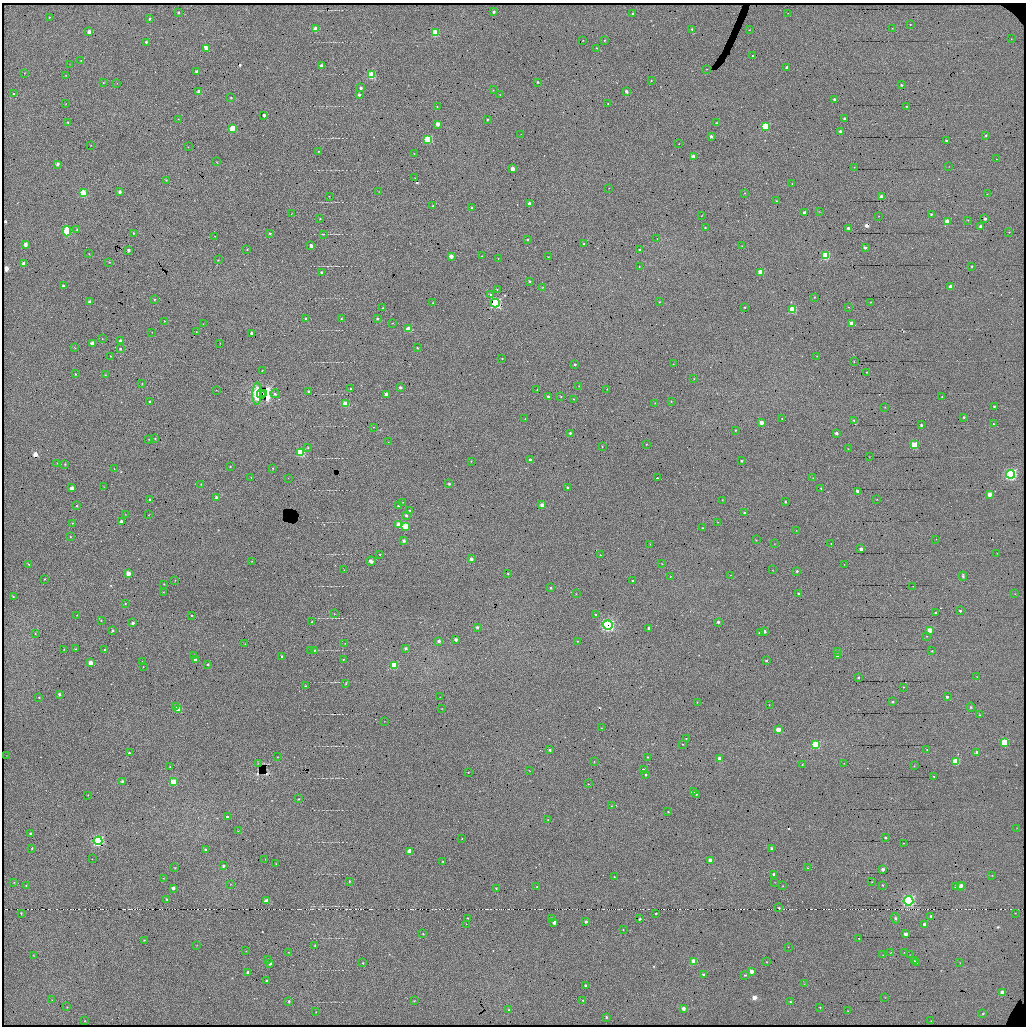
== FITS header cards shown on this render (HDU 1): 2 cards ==
NAXIS1  =                 2048 / length of data axis 1
NAXIS2  =                 2048 / length of data axis 2

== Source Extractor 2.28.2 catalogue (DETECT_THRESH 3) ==
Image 2048 x 2048 px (HDU 1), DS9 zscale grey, zoomed out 1/2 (1 PNG px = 2 x 2 image px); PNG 1028 x 1028 px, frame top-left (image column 1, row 2047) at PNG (2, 3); each listed source drawn as its Kron ellipse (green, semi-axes under 4 px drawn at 4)
Background 7000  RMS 10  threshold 30.2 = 3 sigma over >= 5 px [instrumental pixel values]
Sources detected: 559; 31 cannot appear on this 1/2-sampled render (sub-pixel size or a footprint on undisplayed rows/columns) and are neither listed nor drawn; of the other 528, the 500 brightest by FLUX_AUTO listed and drawn (28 fainter detections omitted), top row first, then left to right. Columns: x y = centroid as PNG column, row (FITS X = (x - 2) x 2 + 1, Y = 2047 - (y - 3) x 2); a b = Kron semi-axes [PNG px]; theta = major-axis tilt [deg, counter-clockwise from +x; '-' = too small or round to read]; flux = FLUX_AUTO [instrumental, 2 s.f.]
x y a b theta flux
494 12 3 3 - 3800
178 13 3 3 - 2700
788 13 2 2 - 660
633 14 2 2 - 2400
50 17 3 2 - 1200
150 19 3 3 - 2100
910 25 2 2 - 1000
892 28 2 2 - 840
316 29 3 3 - 26000
692 29 3 2 - 2400
749 30 2 2 - 900
89 32 3 3 - 10000
435 33 3 3 - 81000
1011 39 2 2 - 700
583 40 2 2 - 1000
604 40 3 3 - 1900
146 42 3 2 - 3200
206 48 3 3 - 18000
597 48 2 2 - 1100
752 56 2 2 - 1300
81 60 3 2 - 880
69 64 2 2 - 660
321 66 3 3 - 6000
787 67 3 2 - 5300
707 69 3 2 - 910
196 71 3 3 - 2900
24 73 2 2 - 730
66 75 3 3 - 1200
371 75 3 3 - 85000
651 81 2 2 - 1200
103 82 3 2 - 1400
538 82 3 3 - 2900
117 83 3 2 - 600
901 85 3 2 - 2500
361 88 3 3 - 4300
493 90 2 2 - 1100
626 91 3 3 - 5000
199 92 3 3 - 12000
13 94 3 3 - 1700
359 95 3 3 - 4300
500 95 2 2 - 790
231 97 3 3 - 2000
835 99 2 2 - 4500
608 103 2 1 - 970
66 104 3 2 - 880
906 106 2 2 - 1900
437 107 2 2 - 870
264 115 3 2 - 8700
844 118 3 3 - 4100
178 119 3 2 - 940
487 119 3 2 - 2000
68 122 3 2 - 2000
717 123 4 2 - 2100
437 124 3 3 - 12000
765 126 3 3 - 84000
232 128 3 3 - 43000
840 131 3 3 - 3900
521 134 2 2 - 640
986 135 3 3 - 2100
711 136 3 3 - 4200
428 139 4 3 - 99000
946 141 2 2 - 2500
679 144 2 1 - 640
91 145 2 2 - 810
188 147 3 2 - 910
318 151 2 2 - 1600
414 154 2 2 - 670
693 157 3 3 - 25000
996 159 2 2 - 630
217 162 3 2 - 960
58 164 4 3 - 5200
854 167 2 2 - 670
949 167 2 2 - 710
513 169 3 3 - 18000
415 178 2 1 - 860
166 180 3 3 - 1900
792 184 2 2 - 820
609 188 3 2 - 730
119 192 4 3 - 5500
379 192 3 2 - 750
83 193 4 3 - 36000
745 193 3 2 - 1100
987 194 2 2 - 640
329 196 2 2 - 900
882 197 3 2 - 8600
776 201 2 2 - 1100
529 203 3 2 - 6500
433 206 2 2 - 1500
472 208 3 3 - 1900
804 212 3 3 - 8400
820 212 3 2 - 780
291 214 2 1 - 4000
931 214 3 3 - 2200
702 216 2 2 - 910
879 216 2 2 - 1000
320 218 2 2 - 1200
985 219 2 2 - 3900
968 220 2 2 - 810
947 221 3 3 - 26000
980 226 3 3 - 5200
705 227 2 2 - 1900
848 228 2 2 - 4800
77 230 4 2 - 1300
67 231 5 4 - 59000
1009 232 3 2 - 1100
133 233 3 3 - 1500
270 233 3 2 - 2200
324 234 4 2 - 1800
215 236 2 2 - 1000
657 239 2 2 - 690
528 240 3 2 - 2000
584 244 2 2 - 1000
25 245 3 3 - 9800
311 245 3 3 - 7200
742 246 2 2 - 670
865 248 3 3 - 5200
247 249 2 2 - 1100
129 250 3 3 - 5400
640 250 2 2 - 2100
89 254 3 2 - 1000
451 256 3 3 - 15000
482 256 2 2 - 1100
826 256 3 3 - 91000
548 257 2 1 - 1200
498 258 2 2 - 740
218 260 3 2 - 1200
109 262 3 2 - 920
24 264 3 3 - 13000
972 266 3 3 - 2200
639 267 2 2 - 730
761 272 3 3 - 39000
322 273 3 2 - 5900
530 281 3 2 - 2300
63 286 3 3 - 3700
543 287 3 3 - 1800
951 287 3 3 - 21000
497 289 3 2 - 1400
491 295 4 3 - 5200
814 297 2 2 - 770
154 299 2 2 - 1700
89 301 3 2 - 3300
659 302 3 2 - 1400
870 302 3 2 - 1400
433 303 2 2 - 1100
495 303 4 4 - 260000
745 307 2 2 - 1500
848 307 2 2 - 940
383 308 3 2 - 1500
793 310 3 3 - 73000
306 318 2 2 - 3100
378 318 3 3 - 2900
341 319 3 3 - 1500
164 321 2 2 - 1100
392 323 2 2 - 880
851 323 3 3 - 13000
203 324 2 2 - 680
409 329 3 3 - 36000
152 332 2 2 - 600
196 332 2 2 - 890
251 333 3 2 - 4200
102 339 2 2 - 950
120 340 3 3 - 3900
220 343 3 1 - 660
92 344 4 3 - 13000
75 348 3 2 - 950
417 348 2 2 - 1500
120 349 2 2 - 1900
111 356 3 2 - 920
817 356 3 2 - 1000
502 358 2 2 - 960
854 361 4 2 - 1500
575 364 3 2 - 2700
673 364 2 2 - 1200
262 370 2 2 - 1200
867 372 3 2 - 1600
75 374 3 2 - 1600
105 375 3 2 - 1300
694 379 3 3 - 1200
142 384 3 2 - 1000
579 386 2 2 - 770
400 387 3 2 - 5400
351 389 3 3 - 4300
607 389 2 2 - 1200
216 390 3 2 - 820
537 390 3 2 - 970
309 391 3 3 - 3500
263 393 3 1 - 98000
257 394 11 4 89 1500
261 394 4 2 - 180000
275 394 4 4 - 4800
386 394 3 3 - 2900
548 396 3 3 - 3600
561 397 3 2 - 1300
942 397 2 2 - 2200
573 399 2 2 - 1300
150 401 2 2 - 2800
671 401 3 2 - 940
655 403 2 2 - 750
346 404 3 3 - 49000
994 406 3 3 - 2700
885 407 3 2 - 1100
964 417 3 3 - 2600
782 418 3 2 - 1000
525 419 3 3 - 1200
854 420 3 3 - 1800
761 422 3 3 - 14000
993 424 3 3 - 2700
921 425 2 2 - 3600
373 427 3 2 - 1200
735 430 3 2 - 2100
570 433 3 3 - 3300
836 433 3 2 - 6600
149 439 3 2 - 880
155 439 3 3 - 2300
388 442 2 2 - 630
646 444 2 2 - 1200
914 445 3 3 - 80000
602 446 2 2 - 950
308 448 3 3 - 1900
848 449 3 2 - 620
301 452 4 4 - 160000
870 457 2 2 - 850
530 460 3 3 - 4500
471 461 3 3 - 1400
742 461 2 2 - 2500
57 463 3 2 - 1000
65 464 3 3 - 1600
230 467 3 2 - 1600
273 468 2 2 - 1300
114 469 3 2 - 890
1010 474 4 4 - 360000
251 477 3 2 - 1200
288 478 2 2 - 750
657 478 2 2 - 1300
813 478 2 2 - 630
201 484 3 3 - 1400
449 484 4 4 - 2000
103 487 3 2 - 890
568 487 3 2 - 4600
72 488 3 3 - 11000
821 488 2 1 - 980
858 491 3 3 - 11000
990 494 3 3 - 15000
217 498 3 3 - 12000
150 499 2 2 - 3100
877 499 3 2 - 1000
722 500 2 1 - 630
403 502 2 2 - 700
785 502 3 3 - 2200
542 505 3 3 - 14000
77 506 3 2 - 1700
398 506 2 2 - 2400
410 510 3 3 - 2600
745 513 3 2 - 4400
125 514 3 2 - 690
149 515 2 2 - 840
406 515 3 3 - 4200
121 522 3 3 - 7800
718 522 3 2 - 1000
73 523 3 3 - 1300
399 525 3 3 - 29000
405 526 3 3 - 40000
703 528 2 2 - 1300
796 531 2 2 - 650
70 537 2 2 - 1400
936 539 2 2 - 740
756 540 2 2 - 990
404 541 3 3 - 5700
831 543 2 2 - 1100
650 544 2 2 - 780
775 544 2 2 - 700
861 549 3 3 - 9400
380 554 3 2 - 1600
997 554 3 2 - 660
600 555 2 2 - 1300
471 559 3 3 - 7100
252 561 2 2 - 740
371 561 5 3 - 10000
29 564 3 2 - 1400
662 564 2 2 - 870
844 564 3 2 - 910
344 570 2 1 - 610
773 570 2 2 - 620
797 571 3 3 - 3200
508 573 2 2 - 1700
128 574 3 3 - 23000
730 575 2 2 - 710
963 576 4 2 - 3400
670 577 3 2 - 1100
44 579 2 2 - 1500
175 580 2 2 - 790
633 581 2 2 - 2500
164 584 3 2 - 1200
913 586 2 1 - 700
551 588 2 2 - 2400
163 592 2 1 - 670
576 594 2 2 - 860
798 594 3 2 - 1600
1015 594 2 2 - 620
13 596 3 3 - 1600
125 603 3 2 - 1600
960 611 3 2 - 3600
935 613 3 2 - 1600
334 614 3 2 - 1000
596 614 3 2 - 1500
77 615 2 2 - 890
192 615 3 2 - 1600
101 620 3 2 - 1300
312 622 2 2 - 1900
718 622 2 2 - 4400
133 623 3 3 - 5700
608 625 5 4 - 380000
477 627 3 3 - 4600
649 628 3 3 - 3700
113 630 3 2 - 3600
930 630 3 3 - 23000
764 631 3 3 - 8000
760 633 3 3 - 8400
35 634 3 2 - 960
927 636 2 2 - 880
456 639 3 2 - 5600
439 641 3 3 - 6400
577 641 2 2 - 1000
345 643 3 2 - 1100
245 644 3 2 - 800
406 648 3 3 - 5400
64 649 2 2 - 910
75 649 3 2 - 1700
104 650 2 2 - 1600
310 650 2 2 - 620
314 650 3 2 - 1400
838 651 4 3 - 1700
932 651 3 3 - 1400
193 655 2 2 - 880
837 655 3 3 - 5600
282 656 2 2 - 3600
195 659 3 3 - 6100
343 659 3 2 - 1000
766 661 3 3 - 2500
142 662 3 3 - 3600
90 663 3 3 - 19000
208 664 2 2 - 2500
394 665 3 3 - 76000
143 667 2 2 - 1100
858 677 3 2 - 2400
977 677 3 3 - 1900
346 684 3 2 - 1400
305 686 2 2 - 1500
903 687 3 3 - 1500
59 694 3 3 - 4200
39 697 3 3 - 2200
440 697 3 2 - 640
947 697 3 3 - 3400
697 702 2 2 - 640
893 702 3 3 - 2200
769 705 2 2 - 1100
175 707 3 3 - 4500
971 707 4 4 - 2400
178 709 3 3 - 27000
441 709 2 2 - 680
979 715 3 3 - 1200
384 721 2 2 - 620
601 728 2 2 - 750
778 730 3 3 - 22000
686 738 3 3 - 1300
1004 742 3 3 - 67000
683 744 3 2 - 1200
816 745 4 4 - 120000
550 750 3 3 - 3600
927 750 3 2 - 1500
977 752 3 3 - 3900
129 753 3 3 - 3700
7 755 2 2 - 800
277 757 3 2 - 1100
647 757 3 2 - 1200
720 758 3 3 - 16000
956 761 3 3 - 57000
594 762 3 2 - 1100
844 763 2 2 - 800
258 764 2 1 - 650
802 764 3 2 - 1000
914 766 2 2 - 840
170 767 2 1 - 1100
643 769 2 2 - 2800
529 770 4 1 - 720
468 772 2 2 - 1200
646 775 2 2 - 2300
934 776 3 2 - 1200
122 781 3 3 - 3800
173 782 3 3 - 47000
588 784 2 2 - 820
694 791 4 3 - 3100
696 794 3 3 - 1700
88 795 2 2 - 870
299 799 3 2 - 1400
611 806 3 2 - 940
668 812 2 2 - 1500
227 816 2 2 - 4200
548 820 3 2 - 1200
1017 828 3 2 - 650
238 831 2 2 - 870
30 834 3 3 - 3200
885 838 2 2 - 2500
462 839 2 2 - 1000
98 841 4 4 - 300000
903 843 2 2 - 1000
32 848 3 2 - 1600
771 848 3 3 - 5100
205 850 3 3 - 3000
409 851 3 3 - 17000
92 859 2 2 - 690
265 859 2 1 - 920
710 860 3 3 - 16000
443 861 2 2 - 1600
276 864 2 2 - 900
223 865 3 3 - 3900
175 868 3 3 - 1600
807 868 3 3 - 1400
883 869 3 2 - 6700
774 874 2 2 - 4500
992 875 2 2 - 760
614 877 3 2 - 1400
163 878 3 2 - 1000
349 881 2 1 - 1300
14 882 3 2 - 1100
775 882 2 2 - 730
872 882 2 2 - 920
230 884 3 2 - 920
26 885 2 2 - 780
883 885 3 2 - 1700
961 885 3 3 - 6400
783 886 2 2 - 990
956 886 3 3 - 3500
537 887 2 2 - 1300
960 887 3 3 - 5900
173 888 3 3 - 7000
496 888 3 2 - 1600
167 899 3 3 - 2300
266 901 3 3 - 19000
908 901 5 4 - 380000
779 908 2 2 - 2600
21 913 3 2 - 1500
656 913 3 2 - 1900
1015 913 3 2 - 830
931 916 2 2 - 3900
468 918 3 2 - 1400
552 918 3 2 - 1800
895 918 5 4 - 3600
640 919 2 2 - 2400
554 922 3 3 - 6100
586 922 2 2 - 5300
466 924 3 2 - 670
924 924 3 3 - 8300
623 930 2 2 - 1200
423 934 3 2 - 1700
906 934 3 3 - 11000
859 938 3 3 - 2100
144 940 2 2 - 1200
197 945 3 2 - 830
315 945 3 3 - 1900
788 947 3 2 - 680
246 951 3 2 - 810
289 952 3 2 - 1000
904 952 2 2 - 1100
891 953 3 2 - 640
910 954 2 2 - 760
34 955 3 2 - 960
883 955 3 2 - 1100
267 959 3 2 - 1000
694 961 3 3 - 41000
915 961 3 3 - 1900
766 962 3 2 - 1200
270 963 3 3 - 7100
363 963 3 3 - 1300
916 963 3 2 - 1200
960 963 2 1 - 720
752 971 3 3 - 14000
248 972 3 3 - 6000
704 975 3 3 - 5800
745 975 3 2 - 1700
266 980 2 2 - 1900
804 984 3 2 - 740
585 985 3 3 - 3700
1003 993 3 3 - 20000
885 997 2 2 - 740
52 1000 3 2 - 630
583 1000 2 2 - 1400
289 1001 3 3 - 2200
414 1001 3 2 - 1000
791 1002 3 3 - 2200
67 1007 3 2 - 970
820 1007 3 2 - 1100
683 1008 3 3 - 9900
509 1010 3 3 - 1900
848 1011 2 2 - 1100
316 1012 2 2 - 670
983 1014 3 3 - 1900
606 1017 3 3 - 2900
85 1021 3 2 - 1100
931 1021 3 2 - 1200
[28 fainter detections neither listed nor drawn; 31 sub-pixel or undisplayed-footprint detections neither listed nor drawn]

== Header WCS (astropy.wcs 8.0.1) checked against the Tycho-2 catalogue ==
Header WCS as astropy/WCSLIB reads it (CRVAL/CRPIX/CD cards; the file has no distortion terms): RA---TAN/DEC--TAN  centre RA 19:38:43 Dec +35:13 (294.68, +35.22 deg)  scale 0.303 arcsec/px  FOV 10.4' x 10.4'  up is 0 deg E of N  parity normal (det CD < 0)
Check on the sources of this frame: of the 60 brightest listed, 5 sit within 2.0 arcsec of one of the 7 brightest Tycho-2 stars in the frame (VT <= 11.98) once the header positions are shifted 0.57 arcsec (0.21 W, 0.53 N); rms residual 1.15 arcsec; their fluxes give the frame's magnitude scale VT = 23.42 - 2.5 log10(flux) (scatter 0.84 mag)
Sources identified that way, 4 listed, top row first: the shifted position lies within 2.0 arcsec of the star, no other Tycho-2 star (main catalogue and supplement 1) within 4.0 arcsec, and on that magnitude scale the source's flux lands within +1.5 / -3 mag of the star's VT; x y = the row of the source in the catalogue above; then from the Tycho-2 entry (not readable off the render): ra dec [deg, ICRS J2000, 3 dp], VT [Tycho-2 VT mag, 2 dp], TYC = Tycho-2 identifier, HIP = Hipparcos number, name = IAU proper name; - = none
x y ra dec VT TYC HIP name
67 231 294.773 +35.264 11.66 2664-933-1 - -
816 745 294.618 +35.178 10.56 2663-404-1 - -
173 782 294.750 +35.171 11.98 2664-583-1 - -
98 841 294.766 +35.161 11.18 2664-1162-1 - -